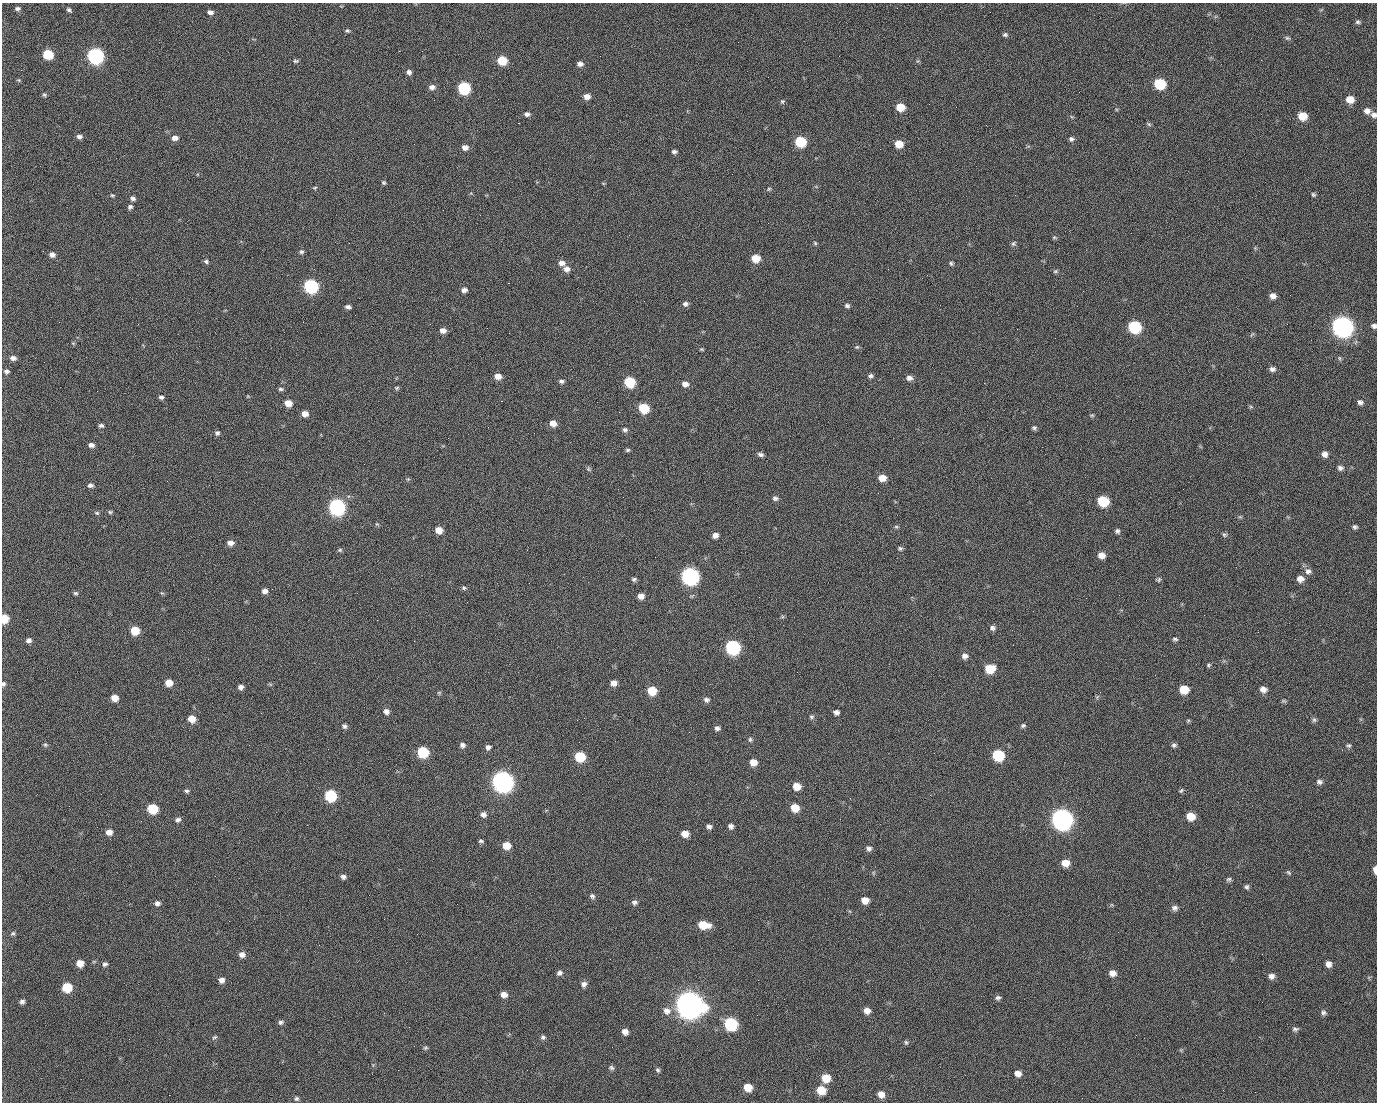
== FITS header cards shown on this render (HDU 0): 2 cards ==
NAXIS1  =                 1375 / length of data axis 1
NAXIS2  =                 1100 / length of data axis 2

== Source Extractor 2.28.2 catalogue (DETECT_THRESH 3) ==
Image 1375 x 1100 px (HDU 0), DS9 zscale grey, 1 PNG px = 1 image px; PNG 1379 x 1104 px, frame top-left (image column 1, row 1100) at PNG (2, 3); no overlay
Background 1450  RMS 28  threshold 85.3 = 3 sigma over >= 5 px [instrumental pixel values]
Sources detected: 265; all 265 listed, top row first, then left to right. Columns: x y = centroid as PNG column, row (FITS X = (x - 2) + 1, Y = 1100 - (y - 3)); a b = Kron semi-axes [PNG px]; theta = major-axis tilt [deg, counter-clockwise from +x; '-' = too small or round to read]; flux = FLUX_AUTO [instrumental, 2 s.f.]
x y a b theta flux
17 8 7 5 2 4.8e+03
70 11 7 3 -45 7.0e+03
210 12 7 5 -9 7.2e+03
990 12 2 2 - 1.5e+03
1358 22 7 5 4 4.0e+03
347 31 6 4 -2 3.1e+03
1005 35 6 5 - 3.8e+03
1287 38 7 5 -16 3.6e+03
399 51 2 2 - 2.1e+04
48 54 7 6 - 7.6e+04
95 56 8 7 - 5.1e+05
502 60 7 6 - 5.8e+04
295 61 8 5 0 3.5e+03
580 64 7 6 - 8.0e+03
409 72 6 6 - 6.3e+03
19 80 5 4 - 2.2e+03
1160 84 8 7 - 1.1e+05
432 87 8 6 7 8.1e+03
464 88 7 7 - 1.8e+05
44 95 6 5 - 3.1e+03
587 97 7 6 - 1.3e+04
498 99 2 2 - 1.0e+03
1350 99 7 7 - 2.6e+04
434 100 2 2 - 4.1e+03
782 101 6 5 - 2.9e+03
900 107 7 6 - 3.5e+04
1367 111 8 7 - 1.1e+04
527 114 6 5 - 6.4e+03
1374 115 7 7 - 7.6e+03
1302 116 7 7 - 3.6e+04
518 123 2 2 - 2.3e+04
1149 124 6 5 - 3.0e+03
79 137 7 5 0 6.1e+03
175 138 7 6 - 9.9e+03
1071 139 6 5 - 4.9e+03
800 142 7 7 - 9.4e+04
899 144 7 6 - 3.1e+04
465 147 7 6 - 1.0e+04
674 151 6 5 - 4.5e+03
384 183 6 5 - 3.0e+03
603 183 6 3 -19 1.6e+03
315 188 6 4 9 2.4e+03
769 189 5 4 - 2.5e+03
1313 194 6 5 - 3.1e+03
112 195 5 4 - 2.4e+03
1015 195 2 2 - 7.0e+03
133 198 6 5 - 5.8e+03
130 207 6 6 - 4.6e+03
1054 237 6 4 -16 2.5e+03
815 243 6 4 -46 2.5e+03
1013 244 7 6 - 3.9e+03
301 252 6 5 - 3.8e+03
52 255 6 6 - 8.5e+03
755 258 7 6 - 3.2e+04
206 261 6 5 - 4.0e+03
561 263 8 6 -3 1.0e+04
951 263 6 5 - 3.5e+03
567 269 8 7 - 1.0e+04
1055 271 6 4 21 2.7e+03
927 275 2 2 - 9.0e+02
508 283 2 2 - 5.7e+04
311 286 7 7 - 3.2e+05
464 290 7 6 - 7.5e+03
1083 291 2 2 - 3.2e+03
1290 295 2 2 - 1.9e+03
1273 296 6 6 - 1.1e+04
685 304 7 6 - 6.2e+03
847 306 7 5 -4 4.3e+03
348 307 6 4 -13 5.5e+03
355 315 2 2 - 8.1e+02
59 322 2 2 - 1.3e+03
1287 324 2 2 - 1.0e+03
1342 326 9 8 - 1.4e+06
1374 326 6 5 - 5.7e+03
1134 327 8 7 - 1.8e+05
443 330 6 6 - 1.0e+04
73 343 6 3 -19 1.9e+03
857 347 6 4 20 2.7e+03
702 349 6 4 -19 2.3e+03
13 358 7 5 -6 8.5e+03
1339 358 6 4 -89 2.5e+03
1272 369 7 6 - 6.6e+03
7 371 7 5 3 4.9e+03
498 376 6 6 - 1.5e+04
871 376 6 5 - 4.4e+03
909 378 8 6 -8 7.8e+03
561 381 7 6 - 4.9e+03
630 382 7 7 - 9.4e+04
984 383 2 2 - 1.9e+04
685 384 7 6 - 1.1e+04
397 388 6 5 - 2.6e+03
281 389 7 4 -2 3.6e+03
97 391 3 2 - 1.3e+03
161 397 6 4 -2 4.5e+03
501 401 3 2 - 5.9e+04
1360 402 7 6 - 5.7e+03
288 403 7 6 - 1.9e+04
1251 407 6 4 -19 2.4e+03
644 408 7 6 - 6.9e+04
619 412 2 2 - 8.8e+02
305 414 6 5 - 1.4e+04
1092 415 6 4 -6 2.5e+03
553 423 7 6 - 1.5e+04
101 425 5 4 - 4.5e+03
1034 428 6 5 - 3.8e+03
625 430 7 6 - 4.5e+03
217 433 6 5 - 4.7e+03
534 433 2 2 - 8.3e+02
91 445 6 5 - 7.0e+03
628 450 6 5 - 3.3e+03
760 454 7 5 -9 5.4e+03
1325 454 7 6 - 9.8e+03
1340 468 8 7 - 6.0e+03
588 469 6 5 - 3.0e+03
882 478 7 6 - 2.1e+04
408 479 5 5 - 2.3e+03
90 485 7 6 - 5.6e+03
623 497 2 2 - 3.0e+03
775 498 7 6 - 5.3e+03
1103 501 8 7 - 9.0e+04
337 507 8 8 - 5.7e+05
110 512 5 5 - 2.9e+03
97 513 7 5 -15 3.2e+03
377 524 5 4 - 2.4e+03
896 527 6 4 -1 2.7e+03
1355 527 6 5 - 4.1e+03
439 530 6 6 - 2.1e+04
1117 531 6 5 - 4.6e+03
715 535 6 5 - 9.4e+03
1224 535 6 5 - 3.6e+03
230 543 7 6 - 1.0e+04
900 548 6 5 - 3.6e+03
340 550 6 5 - 3.1e+03
1101 555 7 6 - 1.4e+04
1308 571 9 8 - 8.2e+03
690 576 8 8 - 6.7e+05
634 579 6 5 - 3.9e+03
1159 579 7 5 60 3.3e+03
1300 579 7 6 - 1.2e+04
464 588 6 5 - 3.3e+03
265 591 7 6 - 7.9e+03
75 593 6 5 - 3.2e+03
162 593 6 4 -31 2.3e+03
641 596 6 5 - 1.2e+04
4 618 7 6 - 3.9e+04
27 619 2 2 - 4.0e+03
377 620 2 2 - 1.1e+04
993 628 7 7 - 5.6e+03
135 630 7 6 - 4.0e+04
1175 639 7 4 -8 3.6e+03
28 640 6 5 - 6.8e+03
733 647 8 7 - 3.2e+05
965 656 7 7 - 8.2e+03
1208 665 6 4 28 2.8e+03
990 669 8 7 - 4.7e+04
169 683 7 6 - 2.0e+04
614 683 6 6 - 1.1e+04
3 684 6 5 - 4.1e+03
270 684 6 4 -18 2.3e+03
240 687 6 5 - 7.1e+03
1184 689 7 7 - 3.9e+04
1263 689 8 7 - 1.1e+04
652 691 7 7 - 4.4e+04
439 693 5 5 - 2.2e+03
1097 697 7 4 56 3.1e+03
115 698 6 6 - 1.9e+04
706 700 7 6 - 5.7e+03
1283 701 8 4 0 2.6e+03
386 711 7 6 - 8.0e+03
836 712 5 5 - 7.0e+03
811 717 7 5 0 3.4e+03
192 719 7 6 - 2.1e+04
1314 720 7 6 - 4.1e+03
1188 721 5 5 - 2.3e+03
1023 725 6 5 - 3.5e+03
344 726 6 6 - 4.6e+03
717 728 6 5 - 5.6e+03
750 739 7 5 89 3.4e+03
45 745 7 5 -43 3.2e+03
462 745 6 6 - 6.1e+03
1174 745 6 5 - 4.7e+03
1349 745 6 6 - 3.8e+03
488 747 7 6 - 6.2e+03
423 752 7 7 - 9.8e+04
934 753 2 2 - 1.5e+03
998 755 8 7 - 1.2e+05
580 756 7 7 - 7.1e+04
753 762 7 6 - 2.0e+04
502 781 9 8 - 1.5e+06
1319 782 7 6 - 5.7e+03
797 786 7 6 - 2.3e+04
186 791 6 4 -1 3.6e+03
1181 791 7 4 38 2.9e+03
101 794 2 2 - 2.4e+03
330 795 7 7 - 1.4e+05
930 795 2 2 - 7.9e+03
795 808 7 7 - 3.0e+04
1053 808 2 2 - 1.6e+04
152 809 7 6 - 7.3e+04
483 814 7 6 - 7.8e+03
1191 816 7 7 - 3.0e+04
1062 819 9 8 - 1.5e+06
178 820 7 6 - 5.7e+03
709 826 6 5 - 6.0e+03
731 826 6 6 - 6.2e+03
109 832 7 6 - 1.2e+04
685 834 7 6 - 1.9e+04
481 841 6 3 -6 3.3e+03
506 845 7 6 - 2.6e+04
869 848 7 6 - 5.9e+03
1065 863 8 7 - 2.3e+04
1375 870 7 3 -89 1.5e+04
1288 872 7 3 -45 2.5e+03
343 877 6 5 - 5.7e+03
1229 879 7 6 - 3.8e+03
1247 887 6 5 - 4.2e+03
592 896 7 6 - 4.4e+03
865 900 6 6 - 1.8e+04
634 902 7 6 - 5.1e+03
157 903 7 7 - 6.6e+03
457 904 2 2 - 1.3e+03
1174 908 7 7 - 6.5e+03
229 921 2 2 - 8.0e+02
703 925 10 7 -9 4.2e+04
1118 932 2 2 - 2.4e+03
13 933 6 5 - 3.4e+03
242 955 8 7 - 9.1e+03
610 959 2 2 - 2.3e+03
94 961 6 4 19 2.2e+03
80 963 7 6 - 1.8e+04
105 964 7 5 18 4.5e+03
1328 964 6 6 - 1.0e+04
559 973 7 6 - 6.1e+03
1113 973 7 6 - 1.3e+04
1271 976 7 6 - 8.4e+03
221 980 7 6 - 9.0e+03
758 980 2 2 - 1.8e+03
584 984 7 6 - 7.2e+03
67 987 7 7 - 5.9e+04
504 995 7 6 - 1.2e+04
998 998 7 5 12 4.7e+03
22 1002 6 5 - 5.5e+03
689 1004 12 10 -23 3.0e+06
667 1011 11 10 - 1.3e+04
867 1011 7 6 - 1.3e+04
1324 1013 7 7 - 5.0e+03
757 1015 2 2 - 1.3e+03
281 1022 7 5 26 4.6e+03
731 1024 8 7 - 1.9e+05
1295 1029 8 6 -4 4.7e+03
625 1032 6 6 - 1.0e+04
1136 1035 2 2 - 8.5e+02
214 1037 8 5 36 3.5e+03
543 1037 6 6 - 4.4e+03
906 1042 7 4 -62 3.0e+03
425 1048 6 5 - 3.1e+03
611 1068 7 6 - 4.1e+03
658 1070 6 5 - 3.7e+03
1018 1073 7 6 - 1.1e+04
826 1078 8 7 - 3.5e+04
748 1087 7 6 - 2.9e+04
821 1090 8 7 - 3.6e+04
881 1094 7 7 - 1.4e+04
169 1095 2 2 - 5.1e+03
296 1098 5 5 - 4.0e+03
At the frame edge (FLAGS 8, measured only in part): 5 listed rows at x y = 1374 115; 1374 326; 4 618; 3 684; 1375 870